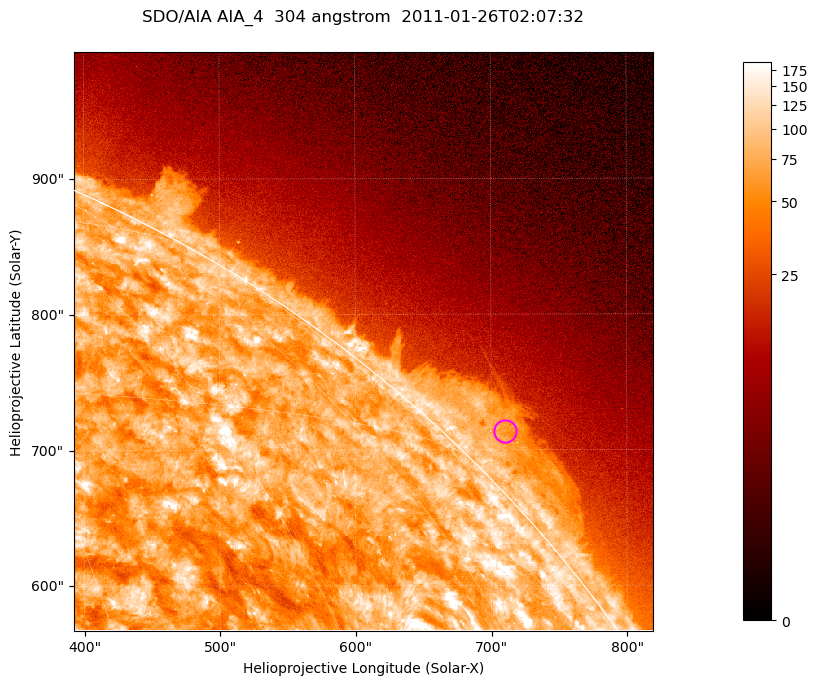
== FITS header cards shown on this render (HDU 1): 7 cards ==
TELESCOP= 'SDO/AIA '           / For AIA: SDO/AIA
INSTRUME= 'AIA_4   '           / For AIA: AIA_ATA1, AIA_ATA2, AIA_ATA3 or AIA_AT
WAVELNTH=                  304 / [angstrom] Wavelength
WAVEUNIT= 'angstrom'           / Wavelength unit: angstrom
DATE-OBS= '2011-01-26T02:07:32.126' / [ISO] Date when observation started; ISO 8
CTYPE1  = 'HPLN-TAN'           / CTYPE1; Typically HPLN
CTYPE2  = 'HPLT-TAN'           / CTYPE2; Typically HPLT

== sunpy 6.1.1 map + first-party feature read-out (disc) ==
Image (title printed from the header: SDO/AIA AIA_4  304 angstrom  2011-01-26T02:07:32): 711 x 711 px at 0.6 arcsec/px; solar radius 975 arcsec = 1624 px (partial field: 2.6% of the solar disc is inside the frame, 42% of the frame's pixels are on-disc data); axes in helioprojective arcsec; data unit not stated in the header (colour bar unlabelled)
Orientation: roll -0.132 deg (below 1 deg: not rotated)
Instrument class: DISC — disc imager (sunpy class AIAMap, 304 A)
Bright regions (active regions / flare kernels): reference = the on-disc median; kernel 7 px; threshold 5 sigma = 125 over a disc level ~74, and >= 1.15x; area >= 505 px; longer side >= 9 px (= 5.4 arcsec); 0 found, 0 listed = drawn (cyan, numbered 1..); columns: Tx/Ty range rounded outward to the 2 arcsec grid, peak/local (2 s.f.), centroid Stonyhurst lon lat
Off-limb structures (1.02-1.3 R_sun): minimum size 252 px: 2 found; the strongest spans PA ~310..320 deg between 1.02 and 1.06 R_sun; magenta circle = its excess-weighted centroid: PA ~315 deg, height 1.03 R_sun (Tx ~710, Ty ~714 arcsec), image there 2.6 x the reference